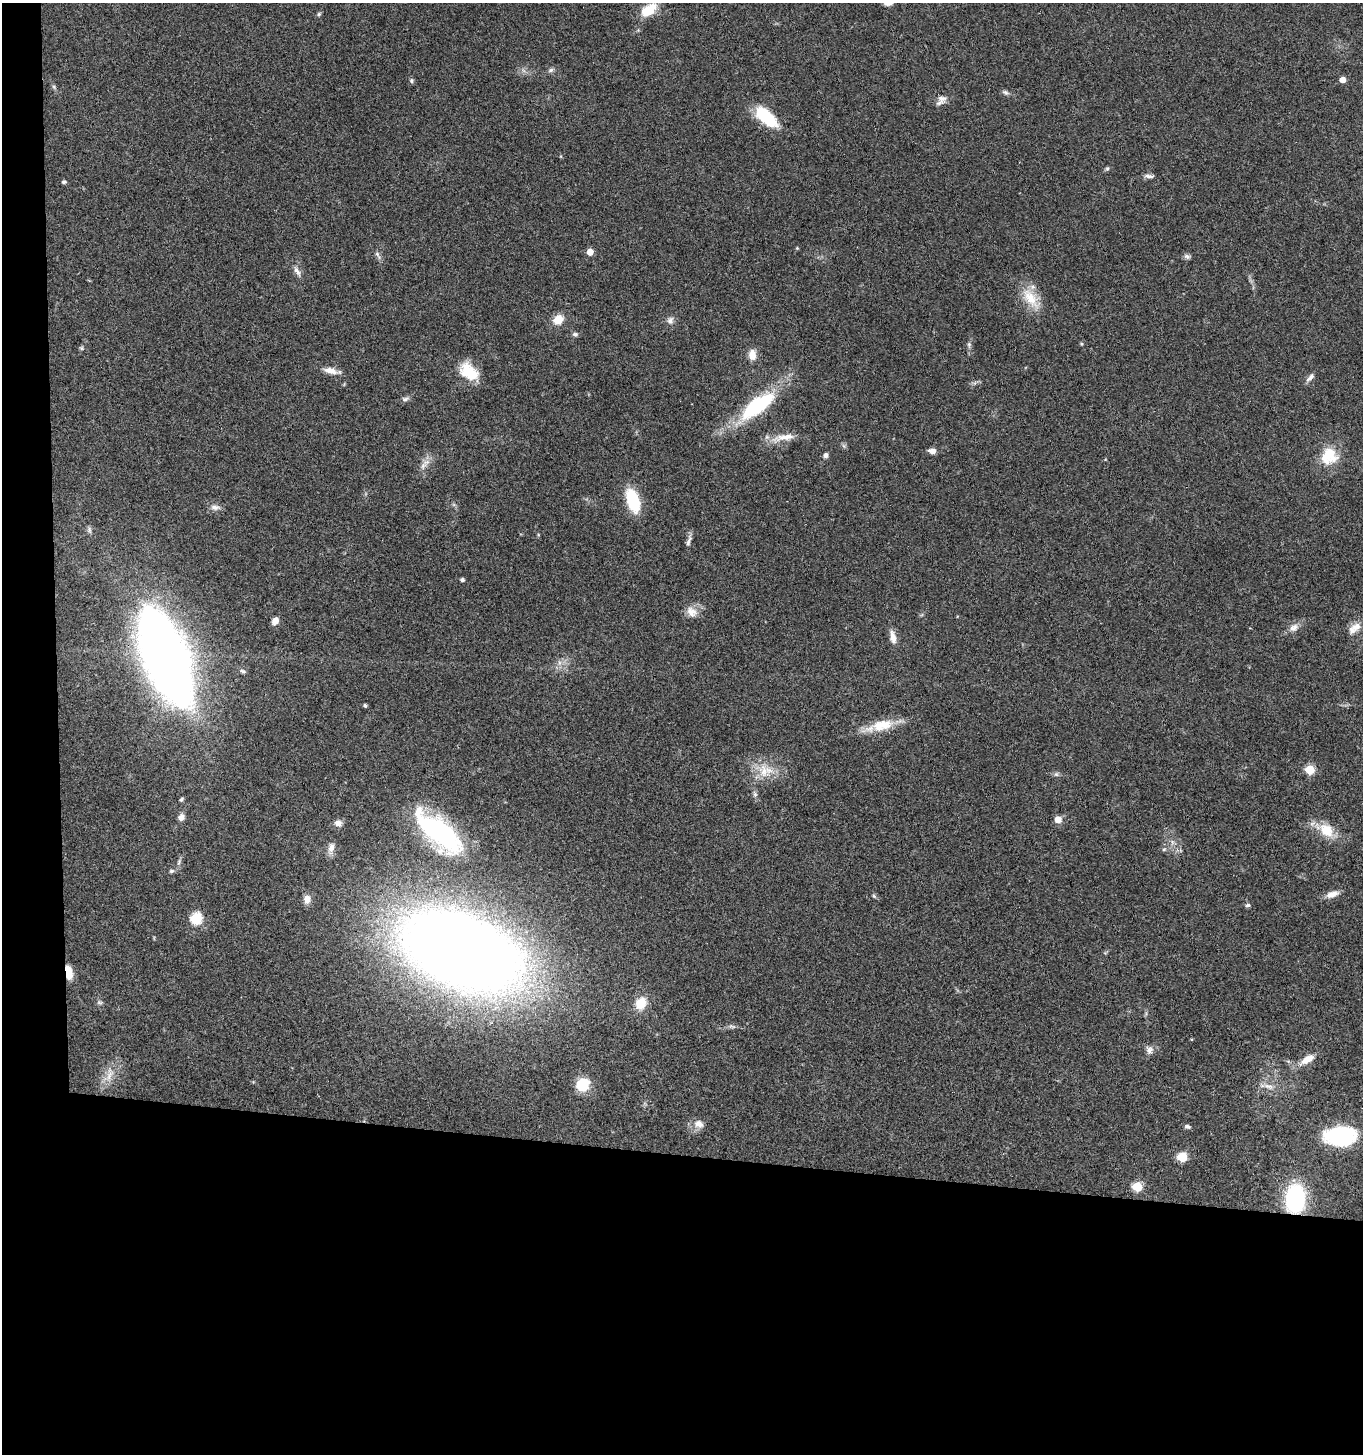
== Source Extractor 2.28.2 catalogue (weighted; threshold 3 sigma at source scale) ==
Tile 7 of 3 x 3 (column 1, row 3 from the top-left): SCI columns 205-1565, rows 7-1458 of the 4444 x 4370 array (HDU 1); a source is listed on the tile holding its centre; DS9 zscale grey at full resolution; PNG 1365 x 1456 px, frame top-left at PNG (2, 3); no overlay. Shown black and unused: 24% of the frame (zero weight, under 3 of 4 exposures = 6% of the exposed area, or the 3 px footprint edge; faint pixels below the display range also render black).
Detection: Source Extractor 2.28.2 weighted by HDU 2 'WHT'; one run over the whole footprint, this tile lists its part. Background 0.0688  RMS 0.0053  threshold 0.0241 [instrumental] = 3 sigma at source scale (4.5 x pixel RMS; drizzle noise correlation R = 1.50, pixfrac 1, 0.05/0.05 arcsec/px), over >= 5 px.
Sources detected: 88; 1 inside a brighter object's white glare — not listed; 1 inside a brighter listed object's ellipse — not listed separately; the other 86 listed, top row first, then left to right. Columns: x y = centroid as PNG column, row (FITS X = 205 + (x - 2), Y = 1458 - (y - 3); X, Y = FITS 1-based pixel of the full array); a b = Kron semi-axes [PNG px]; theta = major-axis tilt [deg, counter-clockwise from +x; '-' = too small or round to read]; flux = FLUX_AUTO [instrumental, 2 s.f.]
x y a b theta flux
888 3 9 5 7 2.7
648 10 18 10 35 14
319 14 6 5 - 0.83
551 70 8 6 18 1.4
1343 79 5 5 - 3.7
411 81 6 5 - 1
54 87 6 5 - 0.88
1005 92 10 5 -25 1.5
942 99 13 10 -10 3.7
766 117 30 13 -43 22
1107 168 6 5 - 0.83
1149 176 15 5 -3 1.8
64 182 4 4 - 1.3
797 248 4 4 - 0.46
590 252 5 5 - 7.1
378 255 14 5 -62 1.8
1187 256 9 6 -21 1.5
297 271 15 6 -58 2.9
1031 298 34 15 -53 13
558 319 12 10 41 7.4
670 320 10 9 - 2.5
575 334 8 5 -17 1.2
969 344 7 5 -90 1.1
1081 344 5 3 - 0.57
81 348 6 5 - 0.81
752 355 12 9 -89 5
331 371 19 8 -13 4.8
467 371 23 17 -68 14
1310 377 14 6 47 2.3
405 399 10 6 13 1.6
757 406 42 15 38 50
784 437 36 9 11 8
844 446 6 5 - 1
932 451 8 6 -8 3
826 455 6 5 - 1.7
1329 456 24 22 70 16
423 466 14 7 49 3.5
633 500 24 12 -71 25
215 507 13 7 -4 2.8
688 542 14 5 69 2
462 580 4 3 - 1.4
692 612 16 12 -37 5.4
275 621 8 6 55 3.6
1294 628 15 9 35 3.8
1354 628 20 10 39 5.4
893 637 17 7 -79 4.3
167 658 83 33 -69 540
559 663 7 4 72 1.5
242 671 6 5 - 0.96
365 705 4 3 - 1
882 725 35 14 13 14
1309 770 5 5 - 24
764 772 24 12 -78 9.1
1056 774 7 5 43 1.1
755 794 7 5 -69 1.3
181 799 6 4 50 0.84
181 817 8 7 - 2.7
1058 819 7 7 - 4.5
338 823 9 8 - 3.1
1326 830 23 16 -44 12
439 832 51 20 -41 91
331 848 17 8 76 3.8
1164 849 5 5 - 0.85
179 862 11 4 67 1.5
171 871 6 5 - 1.1
1332 894 17 8 18 4.2
874 896 7 4 -45 0.83
307 899 9 7 -89 4.4
1248 905 7 5 14 1
196 919 6 6 - 47
461 951 65 36 -21 1600
69 972 15 7 -81 7.2
99 1002 8 5 -7 1
641 1003 14 12 65 9.9
732 1026 11 5 -11 1.4
1149 1050 11 9 -83 2.8
1307 1059 20 8 32 6.8
109 1075 27 11 69 7.8
583 1084 15 13 62 16
1268 1086 16 7 -17 4
699 1124 13 11 -26 4.1
1187 1127 7 5 -13 1.3
1340 1136 28 17 0 56
1182 1157 9 9 - 8.3
1137 1186 6 5 - 24
1295 1199 21 14 87 68
Overlapping masked pixels (flux is a lower limit): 3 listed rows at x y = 167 658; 69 972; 1295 1199
Isophote crosses this tile's border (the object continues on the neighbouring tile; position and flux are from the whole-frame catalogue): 1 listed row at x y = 888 3